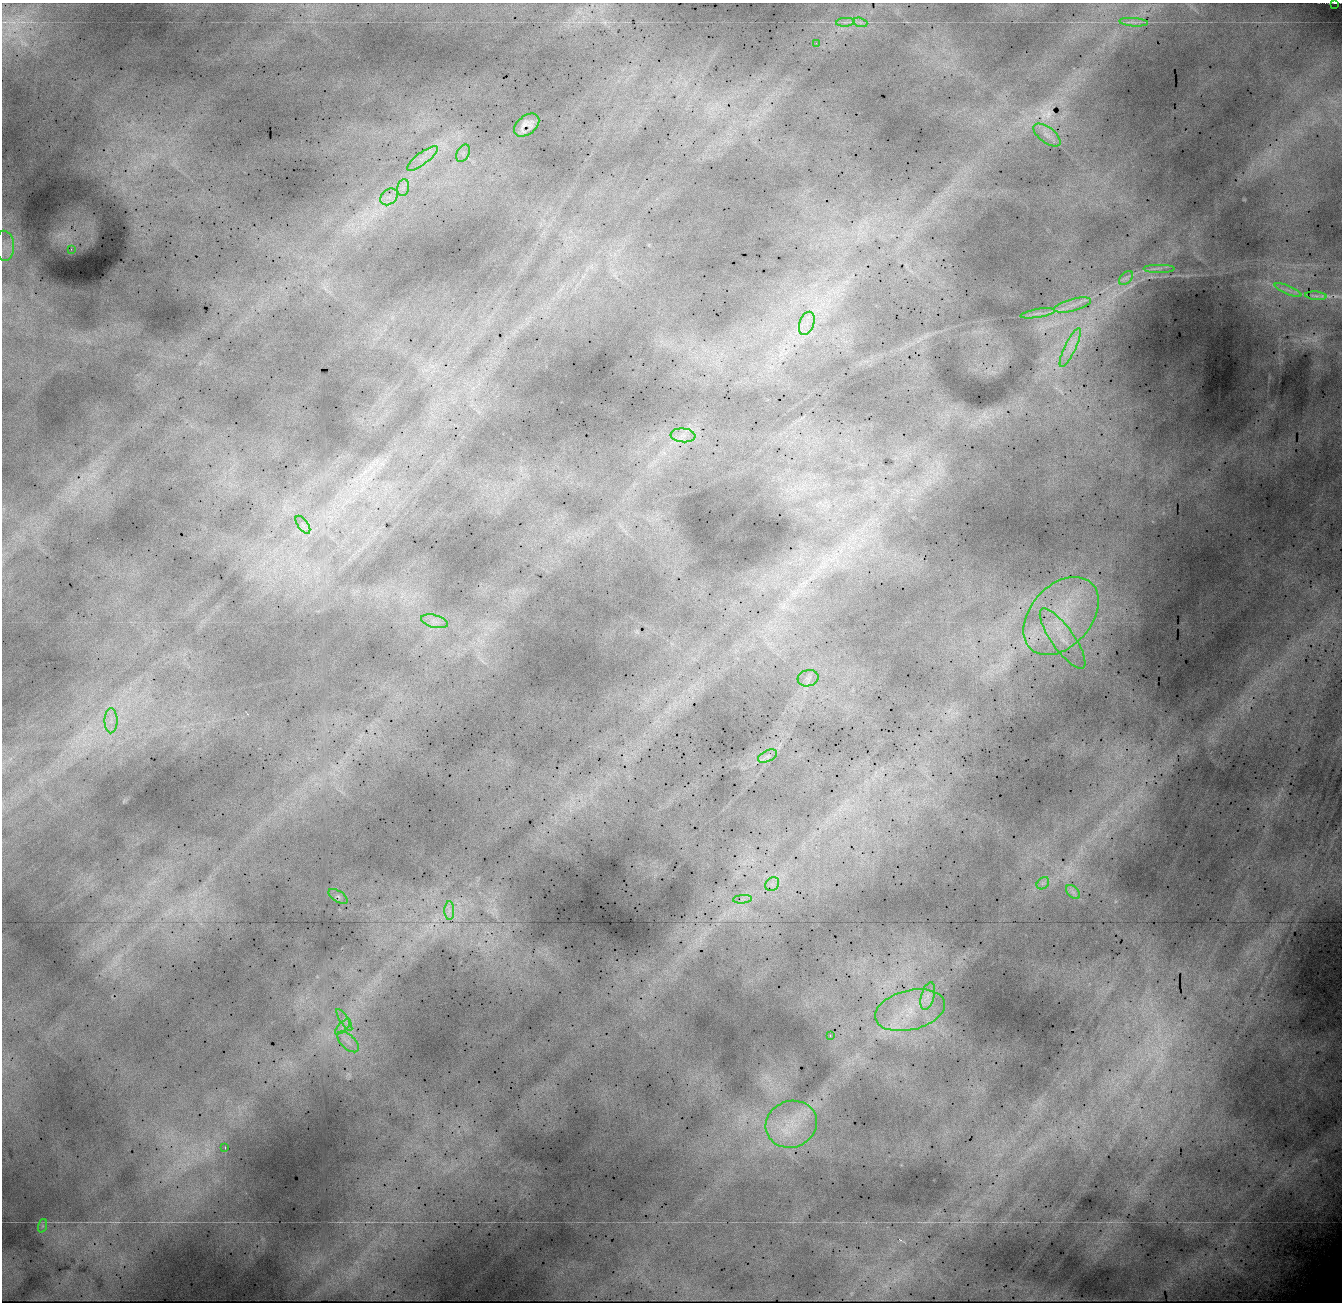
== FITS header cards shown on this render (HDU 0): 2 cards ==
NAXIS1  =                 1340 / Number of columns
NAXIS2  =                 1300 / Number of rows

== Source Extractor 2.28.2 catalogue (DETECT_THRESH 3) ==
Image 1340 x 1300 px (HDU 0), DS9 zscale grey, 1 PNG px = 1 image px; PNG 1344 x 1304 px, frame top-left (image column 1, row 1300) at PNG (2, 3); each listed source drawn as its Kron ellipse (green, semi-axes under 4 px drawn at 4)
Background 20500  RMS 160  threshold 477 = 3 sigma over >= 5 px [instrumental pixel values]
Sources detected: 45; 1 with non-positive FLUX_AUTO (blend fragments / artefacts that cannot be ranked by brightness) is neither listed nor drawn; the other 44 listed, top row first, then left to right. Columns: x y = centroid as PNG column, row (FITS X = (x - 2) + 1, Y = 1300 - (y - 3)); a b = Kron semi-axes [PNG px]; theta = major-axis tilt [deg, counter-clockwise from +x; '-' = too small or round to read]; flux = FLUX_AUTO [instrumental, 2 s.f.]
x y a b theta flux
1335 3 3 2 - 9.3e+03
845 22 9 4 5 3.1e+04
860 22 7 4 -18 2.7e+04
1134 22 14 3 -4 3.6e+04
816 43 2 2 - 3.6e+04
527 125 14 9 38 8.7e+04
1047 135 16 8 -37 8.7e+04
463 153 9 6 66 4.6e+04
422 158 19 6 37 1.1e+05
403 188 8 6 79 5.2e+04
389 197 10 7 39 6.9e+04
4 246 15 9 -86 9.8e+04
71 249 3 2 - 1.8e+04
1159 268 16 3 0 3.5e+04
1126 278 8 5 45 3.4e+04
1288 290 14 2 -22 3.9e+04
1316 296 11 4 -5 2.5e+04
1073 305 19 6 14 1.0e+05
1038 313 17 3 9 5.3e+04
807 323 12 7 70 9.3e+04
1070 347 21 5 65 1.2e+05
683 435 12 7 -5 8.1e+04
303 525 10 5 -54 4.8e+04
1061 616 45 30 48 1.1e+06
434 621 14 6 -15 7.5e+04
1063 639 36 11 -55 3.1e+05
808 678 10 8 15 5.6e+04
111 721 12 6 90 7.6e+04
768 756 10 5 26 3.6e+04
1043 883 7 5 44 3.0e+04
772 884 7 6 - 4.5e+04
1073 892 8 5 -44 3.3e+04
338 896 11 5 -33 3.1e+04
742 899 9 4 5 3.2e+04
449 911 9 5 90 4.8e+04
928 996 14 6 75 8.4e+04
910 1010 35 20 14 5.7e+05
344 1020 13 4 -57 4.8e+04
343 1027 10 3 45 3.9e+04
830 1036 3 2 - 9.4e+04
348 1042 13 7 -43 7.7e+04
791 1124 26 23 21 4.8e+05
225 1147 3 2 - 8.5e+04
42 1226 7 4 71 2.2e+04
At the frame edge (FLAGS 8, measured only in part): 1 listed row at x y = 1335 3
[1 non-positive-flux detection neither listed nor drawn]